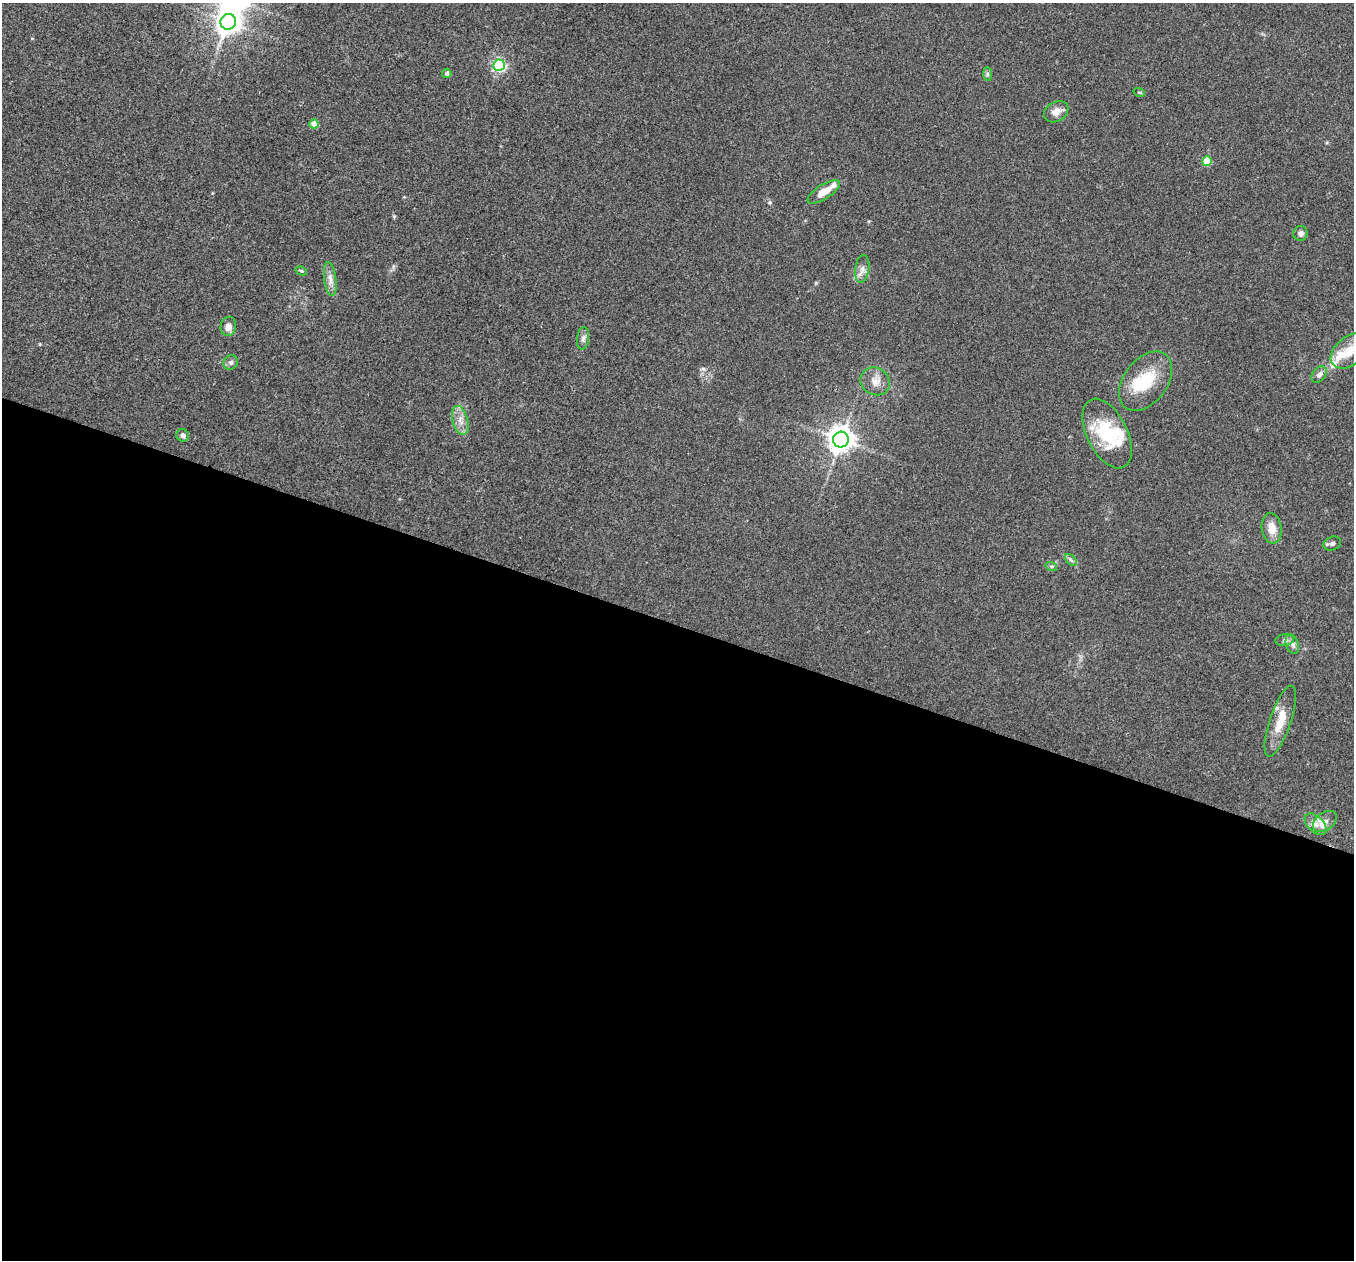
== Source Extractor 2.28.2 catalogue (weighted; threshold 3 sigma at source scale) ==
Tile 14 of 4 x 4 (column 2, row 4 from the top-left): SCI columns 1360-2711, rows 144-1401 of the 5427 x 5441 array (HDU 1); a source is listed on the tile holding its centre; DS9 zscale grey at full resolution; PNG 1356 x 1262 px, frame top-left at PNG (2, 3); each listed source drawn as its Kron ellipse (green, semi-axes under 4 px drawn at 4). Shown black and unused: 50% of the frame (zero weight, under 2 of 3 exposures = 1% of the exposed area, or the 3 px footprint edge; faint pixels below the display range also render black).
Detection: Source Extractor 2.28.2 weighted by HDU 2 'WHT'; one run over the whole footprint, this tile lists its part. Background 0.104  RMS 0.015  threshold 0.0661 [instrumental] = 3 sigma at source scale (4.5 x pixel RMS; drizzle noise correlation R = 1.50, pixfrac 1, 0.05/0.05 arcsec/px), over >= 5 px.
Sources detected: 39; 2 inside a brighter object's white glare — neither listed nor drawn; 4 inside a brighter listed object's ellipse — not listed separately; the other 33 listed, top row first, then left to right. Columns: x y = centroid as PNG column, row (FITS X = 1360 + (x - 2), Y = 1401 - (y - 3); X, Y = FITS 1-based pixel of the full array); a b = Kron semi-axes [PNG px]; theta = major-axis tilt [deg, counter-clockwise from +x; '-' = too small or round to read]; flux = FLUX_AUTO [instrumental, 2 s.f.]
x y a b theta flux
228 22 8 7 - 1200
499 65 6 5 - 250
447 73 5 4 - 4.2
987 74 7 4 -90 2.8
1139 92 6 3 -18 1.7
1056 112 13 9 32 12
314 124 4 4 - 18
1207 161 5 5 - 50
824 192 18 7 32 19
1300 233 7 7 - 6.1
862 269 14 7 83 7.8
301 271 6 4 -29 1.8
330 279 17 6 -82 9.3
228 326 9 7 80 9.8
583 338 11 6 83 5.5
1350 351 22 14 40 29
231 362 7 6 - 4.3
1319 375 9 6 50 5.8
875 381 15 13 -30 15
1146 381 33 21 53 59
460 420 15 7 -76 13
1107 434 37 20 -64 84
183 435 6 6 - 4.7
841 440 8 7 - 1600
1272 528 15 10 -81 17
1332 543 9 6 20 4.2
1071 560 7 4 -45 2.9
1051 566 6 4 -18 2.2
1285 640 9 6 10 5
1292 644 10 6 -72 5.7
1280 721 37 10 71 32
1325 821 13 8 37 10
1316 824 13 8 -44 11
Isophote crosses this tile's border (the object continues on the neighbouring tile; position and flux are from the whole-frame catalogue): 1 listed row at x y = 1350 351
Unlisted compact peaks at least as high as the median listed source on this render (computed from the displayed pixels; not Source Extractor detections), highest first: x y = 770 202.